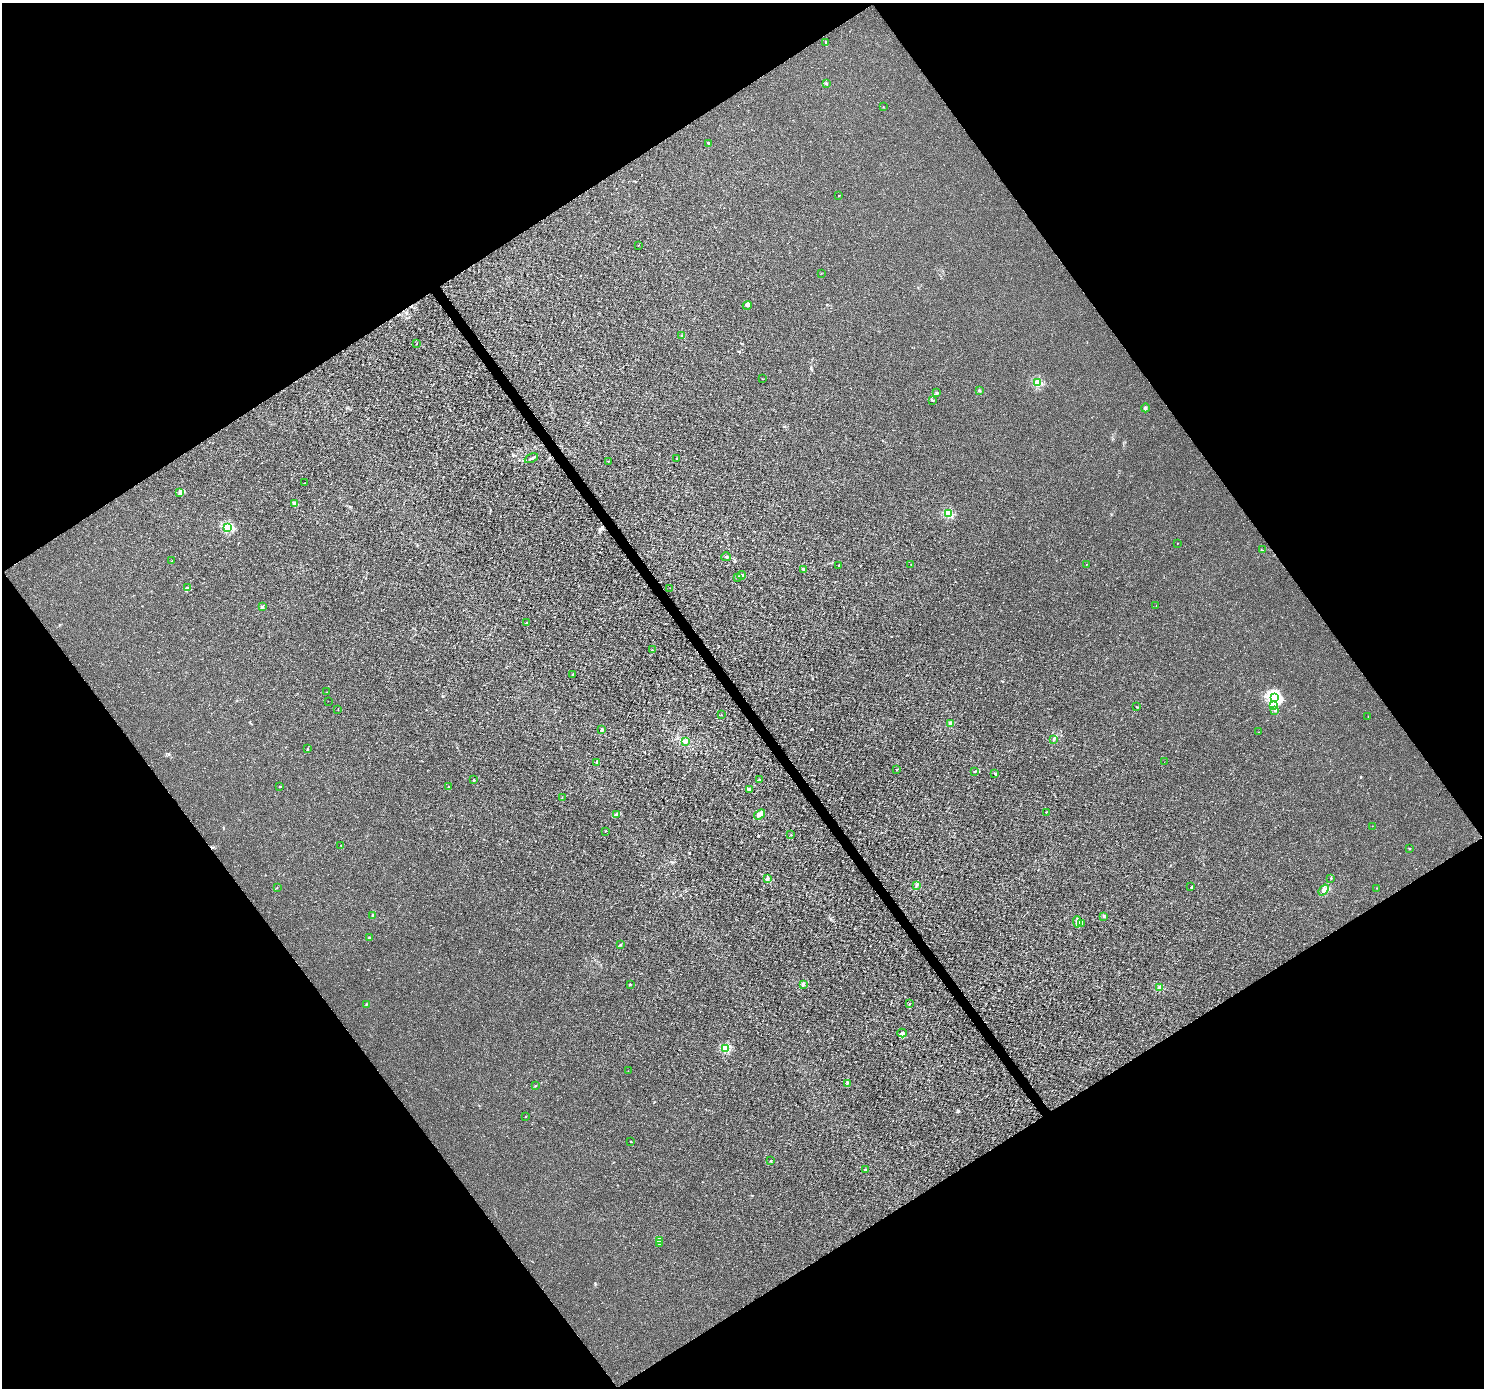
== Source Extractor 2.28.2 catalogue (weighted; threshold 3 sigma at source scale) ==
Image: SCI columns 6-5933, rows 188-5731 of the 5933 x 5856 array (HDU 1 of 3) = the unmasked area's bounding box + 8 px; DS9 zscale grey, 4 x 4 block average (1 PNG px = mean of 4 x 4 image px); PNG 1486 x 1390 px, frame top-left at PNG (2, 3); each listed source drawn as its Kron ellipse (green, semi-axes under 4 px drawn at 4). Shown black and unused: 49% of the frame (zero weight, under 3 of 4 exposures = <1% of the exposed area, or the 3 px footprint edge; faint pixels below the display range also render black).
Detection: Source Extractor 2.28.2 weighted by HDU 2 'WHT'. Background 0.00147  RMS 0.0022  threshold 0.01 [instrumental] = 3 sigma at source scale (4.5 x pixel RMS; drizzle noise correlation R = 1.50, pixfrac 1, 0.0396/0.0396 arcsec/px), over >= 5 px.
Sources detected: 110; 1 cosmic-ray / hot-pixel residue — neither listed nor drawn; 3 coinciding with a brighter row at this scale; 2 inside a brighter listed object's ellipse — not listed separately; the other 104 listed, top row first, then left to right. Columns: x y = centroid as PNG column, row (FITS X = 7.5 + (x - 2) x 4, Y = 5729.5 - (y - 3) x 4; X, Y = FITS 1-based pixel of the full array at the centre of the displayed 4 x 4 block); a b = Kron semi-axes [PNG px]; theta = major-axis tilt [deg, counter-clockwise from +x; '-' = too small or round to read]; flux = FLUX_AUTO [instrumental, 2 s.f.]
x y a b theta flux
826 43 2 2 - 0.61
826 83 2 2 - 0.79
883 107 2 2 - 0.3
708 144 2 2 - 1.2
839 195 2 2 - 1.2
638 245 2 2 - 0.46
821 273 2 2 - 0.3
747 305 5 2 - 1.8
682 336 2 2 - 0.75
416 344 2 2 - 0.44
763 379 2 2 - 0.44
1038 383 2 2 - 80
979 390 2 2 - 0.74
937 393 2 2 - 1.2
932 401 3 2 - 0.76
1145 408 4 2 - 2.8
531 458 7 2 24 1.9
677 459 2 2 - 1.1
608 461 2 2 - 0.55
304 483 2 2 - 0.36
180 492 3 2 - 1.5
294 503 2 2 - 13
949 513 2 2 - 73
228 528 2 2 - 110
1177 544 2 2 - 0.45
1262 550 2 2 - 0.5
726 557 5 2 - 1.5
172 561 2 2 - 0.47
1086 564 2 2 - 0.46
839 565 2 2 - 2.4
911 565 2 2 - 0.44
803 569 4 2 - 0.97
741 575 4 2 - 2.1
737 577 2 2 - 0.91
188 587 4 2 - 1.2
670 588 2 2 - 0.26
1156 606 2 2 - 1
262 607 2 2 - 1.2
526 623 2 2 - 0.65
652 650 3 2 - 0.93
573 674 2 2 - 2.8
327 692 2 2 - 0.57
1274 698 2 2 - 260
328 701 2 2 - 0.24
1273 706 2 2 - 2.8
1136 707 2 2 - 0.84
338 709 2 2 - 0.32
1275 710 3 2 - 1.2
721 715 2 2 - 0.31
1368 717 2 2 - 0.31
950 723 3 2 - 3.7
602 730 4 2 - 2.4
1259 732 2 2 - 0.21
1053 740 2 2 - 0.48
685 742 4 2 - 2
307 749 3 2 - 0.92
597 762 4 2 - 2
1164 762 2 2 - 0.18
897 769 2 2 - 1.6
974 772 2 2 - 0.64
995 774 2 2 - 0.76
760 779 2 2 - 0.39
474 780 2 2 - 3.7
280 786 2 2 - 2.4
448 787 2 2 - 0.48
749 789 3 2 - 1.2
562 797 2 2 - 0.4
1046 812 2 2 - 0.65
617 814 3 2 - 2.5
760 814 6 3 36 7.1
1372 826 2 2 - 0.34
606 831 2 2 - 1.9
790 835 2 2 - 0.56
341 845 2 2 - 1.1
1409 848 2 2 - 1.9
768 878 2 2 - 0.84
1331 878 3 2 - 0.88
916 885 3 2 - 0.76
277 887 2 2 - 0.35
1191 887 2 2 - 0.71
1377 888 2 2 - 0.33
1324 890 6 3 53 6
373 915 2 2 - 0.86
1104 916 2 2 - 1.1
1077 922 5 3 - 5.7
1081 924 2 2 - 1.1
369 938 3 2 - 1.1
620 944 3 2 - 0.99
630 984 2 2 - 2.4
803 985 4 2 - 1.4
1160 988 2 2 - 30
910 1003 2 2 - 0.54
366 1004 2 2 - 0.7
902 1033 5 3 - 2.3
725 1049 2 2 - 84
628 1071 2 2 - 0.26
847 1083 3 2 - 1.2
535 1086 2 2 - 0.62
526 1116 2 2 - 0.94
631 1141 2 2 - 0.56
770 1160 2 2 - 0.37
866 1170 3 2 - 1.7
660 1240 2 2 - 0.65
660 1244 2 2 - 0.6
Diffuse or blended objects may show on this block-average render without a row.